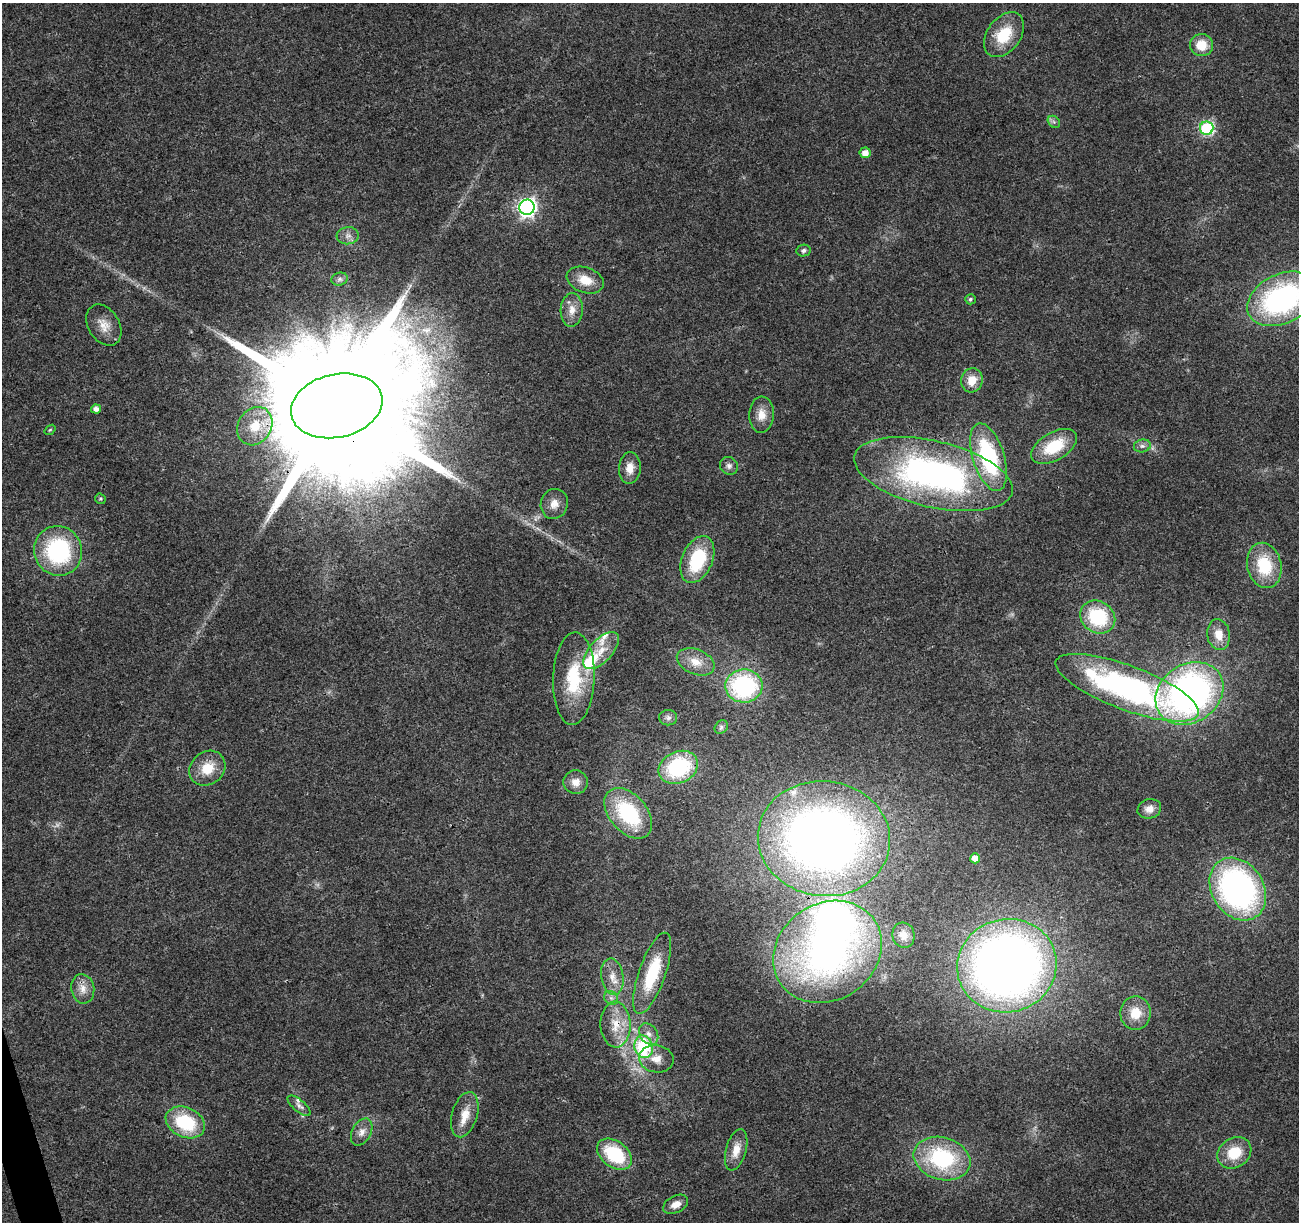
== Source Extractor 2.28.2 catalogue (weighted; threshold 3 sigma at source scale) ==
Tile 7 of 4 x 4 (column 3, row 2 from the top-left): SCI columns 2650-3946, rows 2509-3728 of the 5300 x 5068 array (HDU 1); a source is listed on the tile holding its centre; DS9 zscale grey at full resolution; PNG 1301 x 1224 px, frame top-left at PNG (2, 3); each listed source drawn as its Kron ellipse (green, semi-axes under 4 px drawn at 4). Shown black and unused: <1% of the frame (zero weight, under 3 of 4 exposures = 5% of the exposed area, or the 3 px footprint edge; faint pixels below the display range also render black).
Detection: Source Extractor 2.28.2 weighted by HDU 2 'WHT'; one run over the whole footprint, this tile lists its part. Background 0.0184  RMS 0.0029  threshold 0.0132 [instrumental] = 3 sigma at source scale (4.5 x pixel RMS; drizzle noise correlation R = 1.50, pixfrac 1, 0.0396/0.0396 arcsec/px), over >= 5 px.
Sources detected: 79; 2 too faint to see at this stretch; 3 inside a brighter object's white glare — neither listed nor drawn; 4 inside a brighter listed object's ellipse — not listed separately; the other 70 listed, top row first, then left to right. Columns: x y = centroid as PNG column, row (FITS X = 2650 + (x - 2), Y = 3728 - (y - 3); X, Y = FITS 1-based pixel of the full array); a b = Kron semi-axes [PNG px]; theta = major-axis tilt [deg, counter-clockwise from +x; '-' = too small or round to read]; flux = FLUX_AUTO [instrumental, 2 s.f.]
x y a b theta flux
1004 35 25 16 54 11
1201 45 11 11 - 5.9
1054 122 7 5 -45 0.71
1207 128 6 6 - 44
865 153 5 5 - 2.3
527 207 8 7 - 110
348 236 11 8 5 1.6
803 250 7 6 - 0.81
340 279 8 6 15 0.87
585 280 19 12 -20 5.2
970 299 5 5 - 0.65
1282 299 37 24 25 64
572 310 17 11 87 3.2
104 325 22 15 -59 4.3
972 380 12 10 73 4.3
337 406 46 31 13 22000
96 409 5 4 - 1.5
761 415 18 12 88 3.7
255 426 20 16 59 6.8
50 430 6 3 36 0.33
1054 446 25 14 30 12
1142 446 8 6 12 1.1
988 457 35 16 -73 32
729 466 9 8 - 1.3
630 468 16 11 86 3.4
933 474 81 33 -13 100
100 499 5 5 - 0.39
554 504 15 13 72 3.1
58 551 25 24 - 33
697 560 25 15 67 19
1264 565 23 17 -77 14
1098 617 18 15 -34 19
1219 635 15 11 -80 4.3
601 651 23 11 47 5.3
696 662 20 12 -21 4.3
574 679 46 20 88 17
744 686 18 16 -1 36
1127 688 76 22 -20 90
1189 693 36 29 34 120
668 718 9 7 -2 1.1
721 727 7 6 - 0.71
678 767 20 15 24 25
207 768 19 16 39 6.8
576 782 12 12 - 2.8
1149 809 12 9 16 2.3
628 813 29 18 -49 23
824 839 66 57 -7 260
975 858 5 5 - 2.7
1238 889 33 26 -57 90
904 935 13 11 -74 2.5
827 952 57 48 34 120
1007 966 50 46 16 270
652 973 43 13 71 16
612 977 18 11 -81 3.8
83 989 15 11 -80 3
611 998 7 6 - 1.1
1136 1013 16 15 - 6
616 1024 23 15 -88 7.1
649 1034 11 8 -56 2.1
644 1047 11 9 -77 22
656 1059 17 13 -9 3.7
299 1106 14 6 -40 1.3
465 1115 23 12 74 4.8
185 1122 20 15 -25 18
362 1132 15 9 61 2.2
736 1150 21 10 74 4
1234 1153 18 14 33 8.6
614 1154 19 13 -36 18
942 1159 29 21 -16 29
676 1204 13 8 27 2.4
Overlapping masked pixels (flux is a lower limit): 4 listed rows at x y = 337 406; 1007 966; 652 973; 616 1024
Isophote crosses this tile's border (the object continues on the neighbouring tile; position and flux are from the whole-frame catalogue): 1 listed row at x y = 1282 299